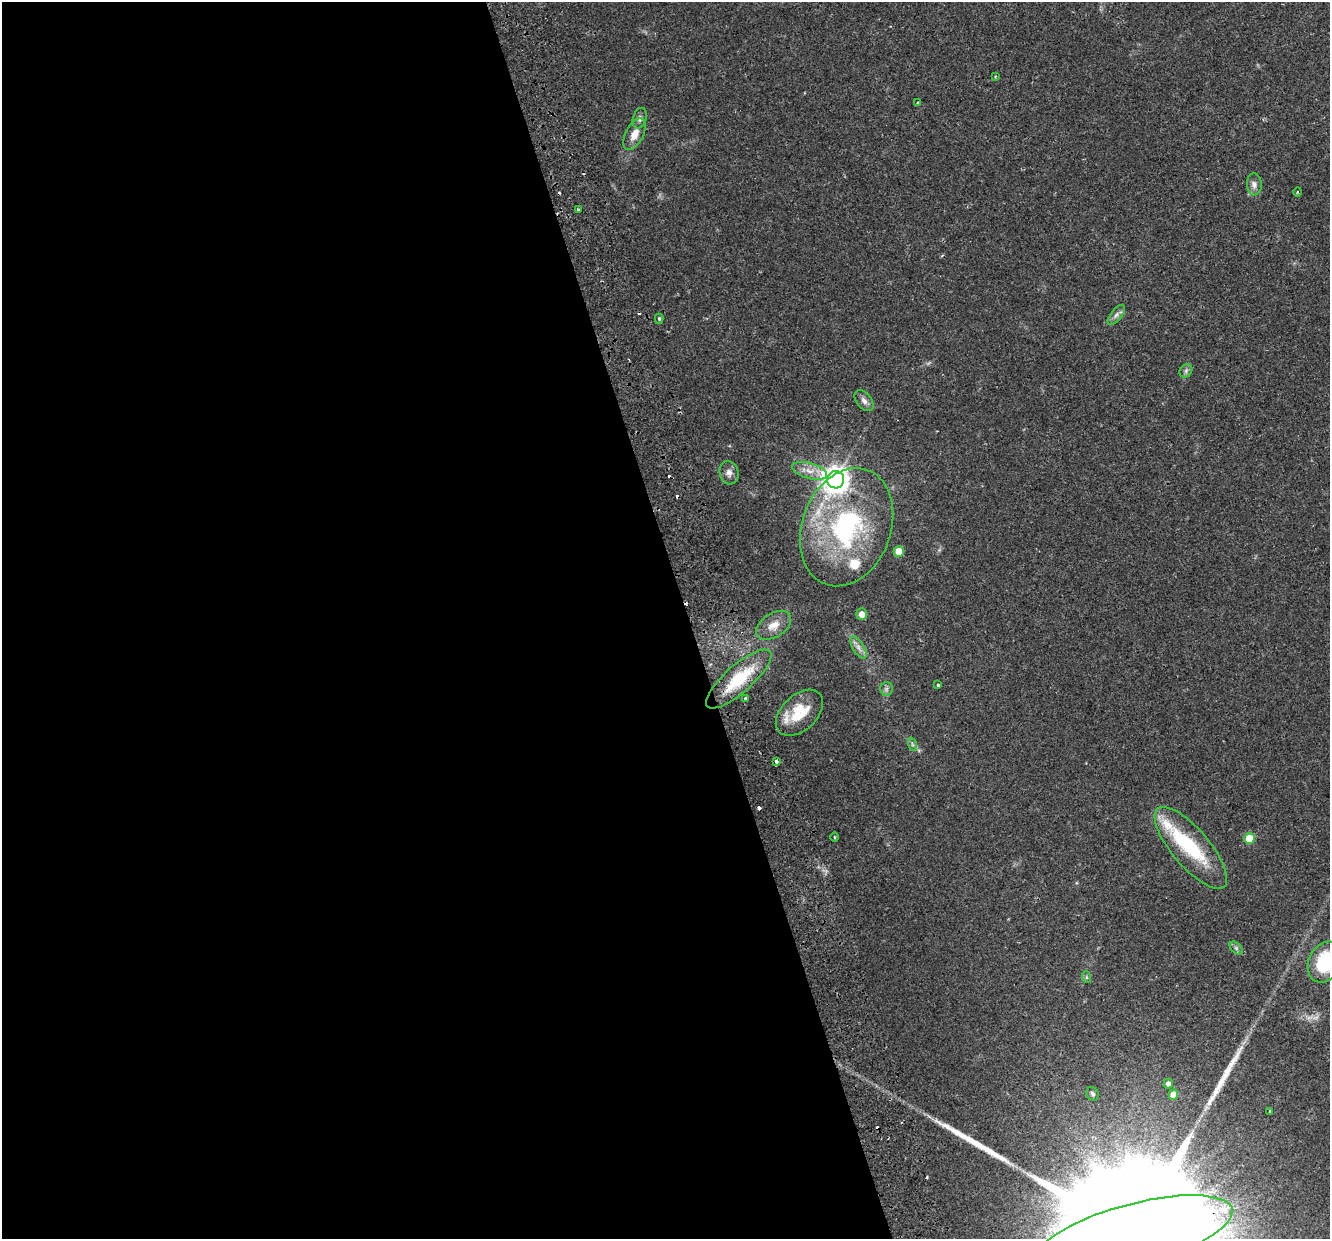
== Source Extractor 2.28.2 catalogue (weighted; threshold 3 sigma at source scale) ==
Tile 9 of 4 x 4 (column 1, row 3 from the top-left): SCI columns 56-1383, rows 1317-2553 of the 5422 x 5159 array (HDU 1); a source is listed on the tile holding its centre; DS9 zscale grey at full resolution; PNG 1332 x 1241 px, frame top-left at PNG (2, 2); each listed source drawn as its Kron ellipse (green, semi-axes under 4 px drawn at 4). Shown black and unused: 52% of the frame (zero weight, under 2 of 3 exposures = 3% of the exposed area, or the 3 px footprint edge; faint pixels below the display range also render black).
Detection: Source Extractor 2.28.2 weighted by HDU 2 'WHT'; one run over the whole footprint, this tile lists its part. Background 0.0356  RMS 0.005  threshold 0.0226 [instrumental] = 3 sigma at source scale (4.5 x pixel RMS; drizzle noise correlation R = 1.50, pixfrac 1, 0.0396/0.0396 arcsec/px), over >= 5 px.
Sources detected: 50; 1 inside a brighter object's white glare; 7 cosmic-ray / hot-pixel residue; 2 long thin detections or spike segments (spike, bleed or trail) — neither listed nor drawn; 3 inside a brighter listed object's ellipse — not listed separately; the other 37 listed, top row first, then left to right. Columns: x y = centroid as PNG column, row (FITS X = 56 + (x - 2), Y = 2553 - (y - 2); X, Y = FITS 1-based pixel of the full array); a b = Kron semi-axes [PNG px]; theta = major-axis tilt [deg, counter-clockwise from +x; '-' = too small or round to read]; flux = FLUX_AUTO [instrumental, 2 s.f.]
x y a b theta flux
995 76 4 2 - 0.46
918 102 3 3 - 0.54
640 118 10 6 70 1.8
634 134 17 9 62 5.9
1254 184 11 7 -87 2.5
1298 192 5 3 - 0.65
578 210 3 3 - 1.2
1116 315 12 5 51 1.9
659 319 5 4 - 0.73
1186 371 7 6 - 1.3
864 401 12 7 -52 2.5
810 471 18 7 -16 5.2
729 473 12 9 -76 2.9
836 480 9 8 - 560
847 527 61 44 69 84
899 551 5 5 - 8.1
862 614 6 5 - 4
774 625 19 12 32 6.4
858 647 12 5 -59 2.6
739 679 42 13 41 25
938 685 3 3 - 1.8
886 689 7 6 - 1.4
746 699 4 3 - 4
799 713 28 17 44 17
912 744 7 4 -72 1
776 761 4 3 - 5.5
835 837 4 3 - 0.44
1249 839 5 5 - 15
1191 848 51 19 -49 34
1236 948 8 4 -46 1.1
1325 962 21 16 64 34
1086 977 6 4 -71 0.73
1168 1084 5 4 - 2.3
1092 1094 7 5 -59 1.1
1173 1095 5 5 - 4.5
1270 1111 4 3 - 0.72
1134 1235 101 31 15 86000
Overlapping masked pixels (flux is a lower limit): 1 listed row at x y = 1134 1235
Isophote crosses this tile's border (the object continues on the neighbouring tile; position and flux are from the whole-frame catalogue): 2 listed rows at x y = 1325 962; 1134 1235